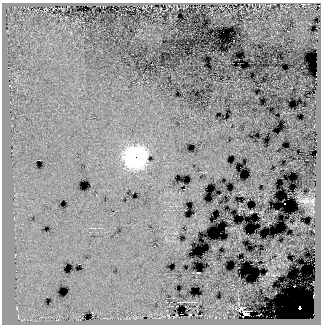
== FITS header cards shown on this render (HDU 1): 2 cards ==
NAXIS1  =                  319
NAXIS2  =                  322

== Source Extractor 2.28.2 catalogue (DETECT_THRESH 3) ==
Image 319 x 322 px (HDU 1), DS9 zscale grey, 1 PNG px = 1 image px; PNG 323 x 326 px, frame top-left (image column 1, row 322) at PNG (2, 3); no overlay
Background -11.8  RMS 25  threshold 75.4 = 3 sigma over >= 5 px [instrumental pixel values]
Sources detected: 10; all 10 listed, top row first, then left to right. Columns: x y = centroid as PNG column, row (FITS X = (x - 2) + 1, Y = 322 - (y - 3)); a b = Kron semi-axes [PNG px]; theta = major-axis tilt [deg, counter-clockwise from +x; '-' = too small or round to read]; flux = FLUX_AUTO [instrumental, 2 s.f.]
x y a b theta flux
135 157 9 9 - 1.1e+06
39 160 3 2 - 1.1e+03
304 201 10 5 23 3.1e+03
312 201 6 4 76 4.1e+03
198 273 3 2 - 1.7e+03
294 286 2 2 - 2.1e+03
314 295 4 2 - 4.0e+03
300 308 2 2 - 1.2e+05
240 309 5 2 - 1.9e+03
246 313 6 5 - 4.7e+02